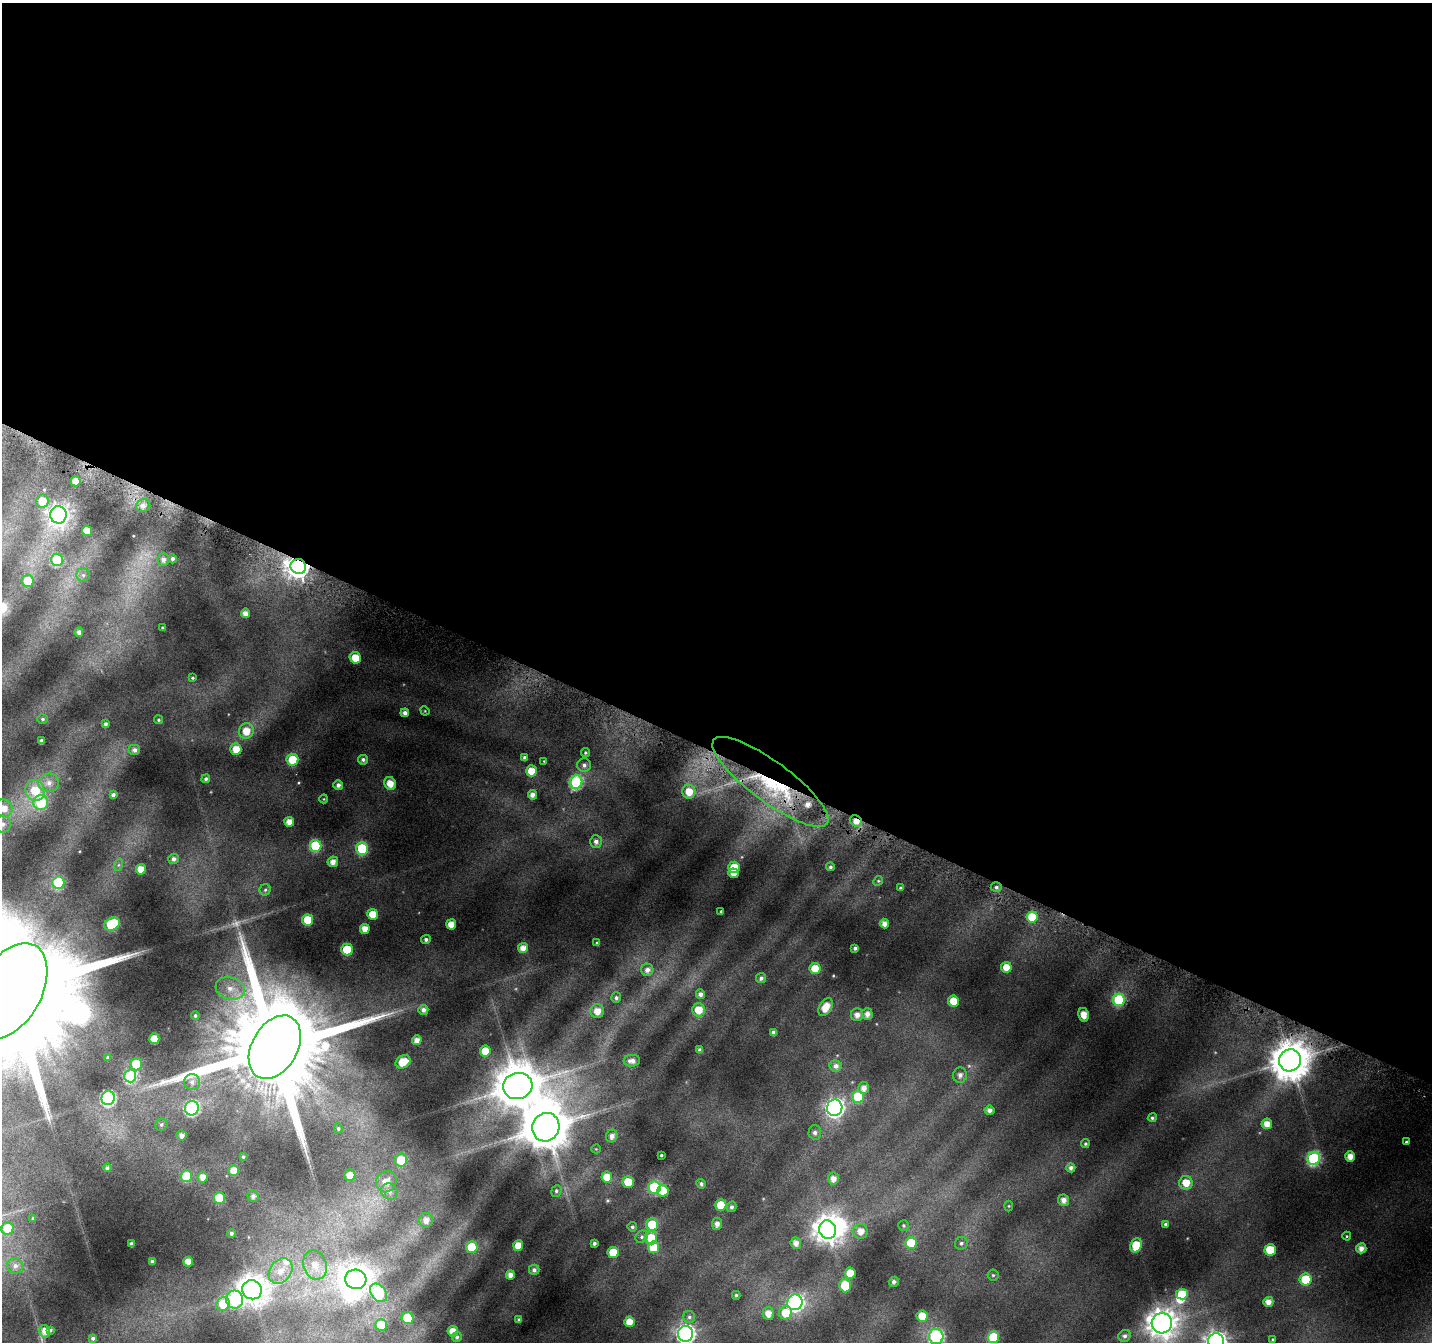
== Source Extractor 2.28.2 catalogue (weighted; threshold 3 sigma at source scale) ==
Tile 3 of 4 x 4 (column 3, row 1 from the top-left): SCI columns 2885-4314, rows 4327-5666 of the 5745 x 5877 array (HDU 1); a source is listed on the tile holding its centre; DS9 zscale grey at full resolution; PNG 1434 x 1344 px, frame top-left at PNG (2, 3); each listed source drawn as its Kron ellipse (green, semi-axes under 4 px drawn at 4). Shown black and unused: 56% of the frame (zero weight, under 4 of 8 exposures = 2% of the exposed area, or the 3 px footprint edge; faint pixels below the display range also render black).
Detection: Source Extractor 2.28.2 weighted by HDU 2 'WHT'; one run over the whole footprint, this tile lists its part. Background 0.0917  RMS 0.0092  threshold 0.0376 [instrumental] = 3 sigma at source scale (4.09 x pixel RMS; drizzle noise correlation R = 1.36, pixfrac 0.8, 0.0396/0.0396 arcsec/px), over >= 5 px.
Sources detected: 229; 2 too faint to see at this stretch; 3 inside a brighter object's white glare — neither listed nor drawn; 3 inside a brighter listed object's ellipse — not listed separately; the other 221 listed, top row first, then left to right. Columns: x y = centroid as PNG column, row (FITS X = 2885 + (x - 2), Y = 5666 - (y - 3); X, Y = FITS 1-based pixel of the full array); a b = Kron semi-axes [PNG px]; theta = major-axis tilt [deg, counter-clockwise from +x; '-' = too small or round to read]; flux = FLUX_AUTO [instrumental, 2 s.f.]
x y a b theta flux
76 481 5 5 - 11
42 501 6 6 - 15
143 506 7 6 - 4.5
58 515 9 8 - 560
87 531 5 5 - 13
163 559 6 5 - 4.2
172 559 5 4 - 2.6
57 560 6 6 - 67
298 566 8 7 - 790
83 575 7 6 - 2.5
28 581 6 6 - 18
245 613 5 4 - 5.9
162 628 3 2 - 0.91
79 632 5 4 - 3.9
355 658 6 5 - 15
193 678 4 4 - 1.3
425 711 5 4 - 0.84
405 713 4 4 - 4.1
43 719 5 4 - 1.4
158 720 4 4 - 1.3
106 724 4 3 - 1.9
246 731 8 7 - 13
41 741 4 4 - 3.2
236 749 6 5 - 11
134 750 6 5 - 3.4
585 752 4 4 - 1.4
525 757 4 3 - 2.3
292 760 6 6 - 26
363 760 5 5 - 2.6
544 761 4 3 - 0.66
584 765 7 7 - 3.2
531 771 5 5 - 12
206 779 4 4 - 2.1
576 782 7 6 - 94
770 782 70 20 -37 110
49 783 10 9 - 6.7
390 783 7 5 -63 11
338 785 5 4 - 3.8
35 790 10 9 - 22
689 792 7 6 - 12
113 795 4 4 - 2.5
532 795 5 4 - 5.5
324 799 4 4 - 0.82
41 802 7 7 - 48
4 808 9 8 - 8.3
856 821 6 5 - 8.2
289 822 5 5 - 9.2
3 824 8 8 - 4.6
596 841 6 6 - 3.9
315 846 6 6 - 47
362 848 6 6 - 57
173 859 5 5 - 3
333 862 5 5 - 6.7
118 865 6 4 71 1.5
734 867 6 5 - 14
830 867 4 4 - 1.7
141 869 5 5 - 10
733 873 5 4 - 7
878 881 5 4 - 1.1
58 883 6 6 - 63
996 887 5 5 - 1.9
900 888 4 3 - 1.2
265 890 5 5 - 1.6
721 911 3 3 - 0.98
373 914 5 5 - 16
1032 917 5 5 - 24
308 920 5 5 - 25
884 923 5 4 - 5.7
112 924 8 6 26 63
451 924 5 5 - 9.7
365 929 5 5 - 9.4
426 940 5 4 - 2.6
597 943 4 3 - 1.6
523 948 5 5 - 7.5
855 948 4 3 - 2
347 950 6 5 - 33
1006 967 5 5 - 12
815 968 5 5 - 15
647 970 6 6 - 4.5
761 978 5 5 - 2.8
230 988 15 11 -16 12
10 991 52 31 61 56000
700 994 5 4 - 4
616 998 5 5 - 2.2
1119 1000 6 6 - 58
953 1001 5 5 - 18
825 1007 10 6 58 13
423 1010 5 5 - 4
698 1010 6 6 - 14
597 1011 7 7 - 9.1
867 1014 6 5 - 5.3
857 1015 6 6 - 5.3
1084 1015 7 5 -78 10
195 1016 4 4 - 1.6
773 1032 4 4 - 3
154 1039 5 5 - 17
417 1040 5 4 - 6.2
275 1047 34 22 60 29000
700 1050 4 4 - 2.4
485 1051 5 5 - 20
108 1057 3 3 - 0.91
1290 1060 11 10 - 2500
632 1061 8 6 3 4.9
403 1062 8 6 32 17
136 1064 6 5 - 24
836 1066 6 6 - 3.9
960 1075 8 7 - 4.6
130 1076 6 6 - 92
192 1082 8 8 - 4.2
518 1086 15 13 14 3000
864 1088 6 5 - 5.7
858 1097 6 6 - 35
108 1098 7 6 - 160
192 1108 7 7 - 120
835 1108 8 7 - 340
990 1110 5 5 - 4
1152 1118 5 4 - 1.6
1267 1124 5 5 - 9
161 1125 6 5 - 2
546 1127 14 13 - 3500
338 1129 5 4 - 1.2
815 1132 7 6 - 3
182 1135 5 5 - 4.1
612 1136 6 6 - 4.9
1406 1142 3 3 - 1
1085 1144 4 4 - 1.3
596 1149 4 4 - 0.81
661 1155 3 3 - 1.2
1350 1156 5 5 - 7.7
243 1157 4 4 - 1.3
1314 1158 7 6 - 110
401 1160 6 6 - 23
107 1168 4 4 - 1.8
1071 1168 4 4 - 3.2
234 1171 5 5 - 9.7
350 1175 6 5 - 7.6
186 1176 6 6 - 28
202 1177 5 5 - 6.4
607 1177 5 5 - 13
833 1179 6 5 - 6.1
386 1182 11 10 - 12
628 1182 5 5 - 21
1186 1183 7 6 - 14
701 1184 5 4 - 2.2
654 1187 6 6 - 55
556 1191 6 5 - 1.6
663 1191 6 5 - 26
389 1192 9 7 -36 4.9
253 1196 5 5 - 3.1
219 1198 6 5 - 30
1063 1200 5 5 - 5.5
721 1205 5 5 - 22
1009 1206 5 3 - 0.86
732 1207 5 4 - 2.1
33 1218 4 4 - 1.1
426 1220 7 7 - 5.5
652 1224 6 6 - 24
717 1224 6 5 - 4.5
1165 1224 4 4 - 1.6
903 1225 5 5 - 1.3
632 1227 5 4 - 1.7
7 1228 6 6 - 18
827 1230 9 8 - 890
861 1231 7 7 - 7.1
231 1233 4 4 - 2.2
1347 1236 4 4 - 0.93
642 1237 7 5 47 1.9
651 1238 6 6 - 18
594 1243 4 3 - 2.3
796 1243 6 5 - 5.1
911 1243 6 6 - 26
961 1243 6 6 - 2.2
131 1244 4 4 - 3.1
1136 1245 7 5 67 24
518 1246 5 5 - 12
472 1247 6 5 - 29
653 1247 6 5 - 23
1361 1248 5 5 - 5.7
1270 1250 6 5 - 29
613 1252 5 5 - 19
152 1261 4 3 - 1.9
188 1262 5 5 - 8.5
315 1265 15 11 -71 13
15 1266 8 7 - 3.9
534 1270 5 5 - 2.8
281 1271 14 10 52 13
850 1273 5 5 - 17
510 1275 4 4 - 5.9
993 1275 5 5 - 1.4
356 1279 10 9 - 1000
1305 1279 6 6 - 32
894 1282 5 5 - 3
845 1286 6 5 - 26
252 1290 10 9 - 1300
379 1293 10 7 -53 64
1182 1294 6 5 - 25
736 1295 4 4 - 1.4
235 1300 9 8 - 79
795 1302 8 7 - 200
1268 1302 5 5 - 6.7
223 1304 7 6 - 28
768 1313 6 5 - 7.5
785 1313 7 6 - 18
922 1316 6 5 - 18
689 1317 6 6 - 1.9
408 1318 6 6 - 50
519 1320 3 3 - 1.5
629 1322 5 5 - 9.6
1162 1323 10 10 - 1100
381 1325 6 5 - 26
50 1330 3 3 - 1.1
45 1331 6 5 - 5.4
453 1331 5 5 - 10
686 1334 8 7 - 310
1125 1336 6 5 - 2.6
457 1337 5 4 - 1.9
936 1337 7 7 - 130
993 1337 6 6 - 43
93 1338 4 3 - 2.1
1273 1339 3 3 - 0.81
1216 1341 8 8 - 510
Overlapping masked pixels (flux is a lower limit): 4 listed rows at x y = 298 566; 770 782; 856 821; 1290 1060
Isophote crosses this tile's border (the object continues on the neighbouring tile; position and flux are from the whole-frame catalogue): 7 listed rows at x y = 4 808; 3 824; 10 991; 1162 1323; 686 1334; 936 1337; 1216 1341